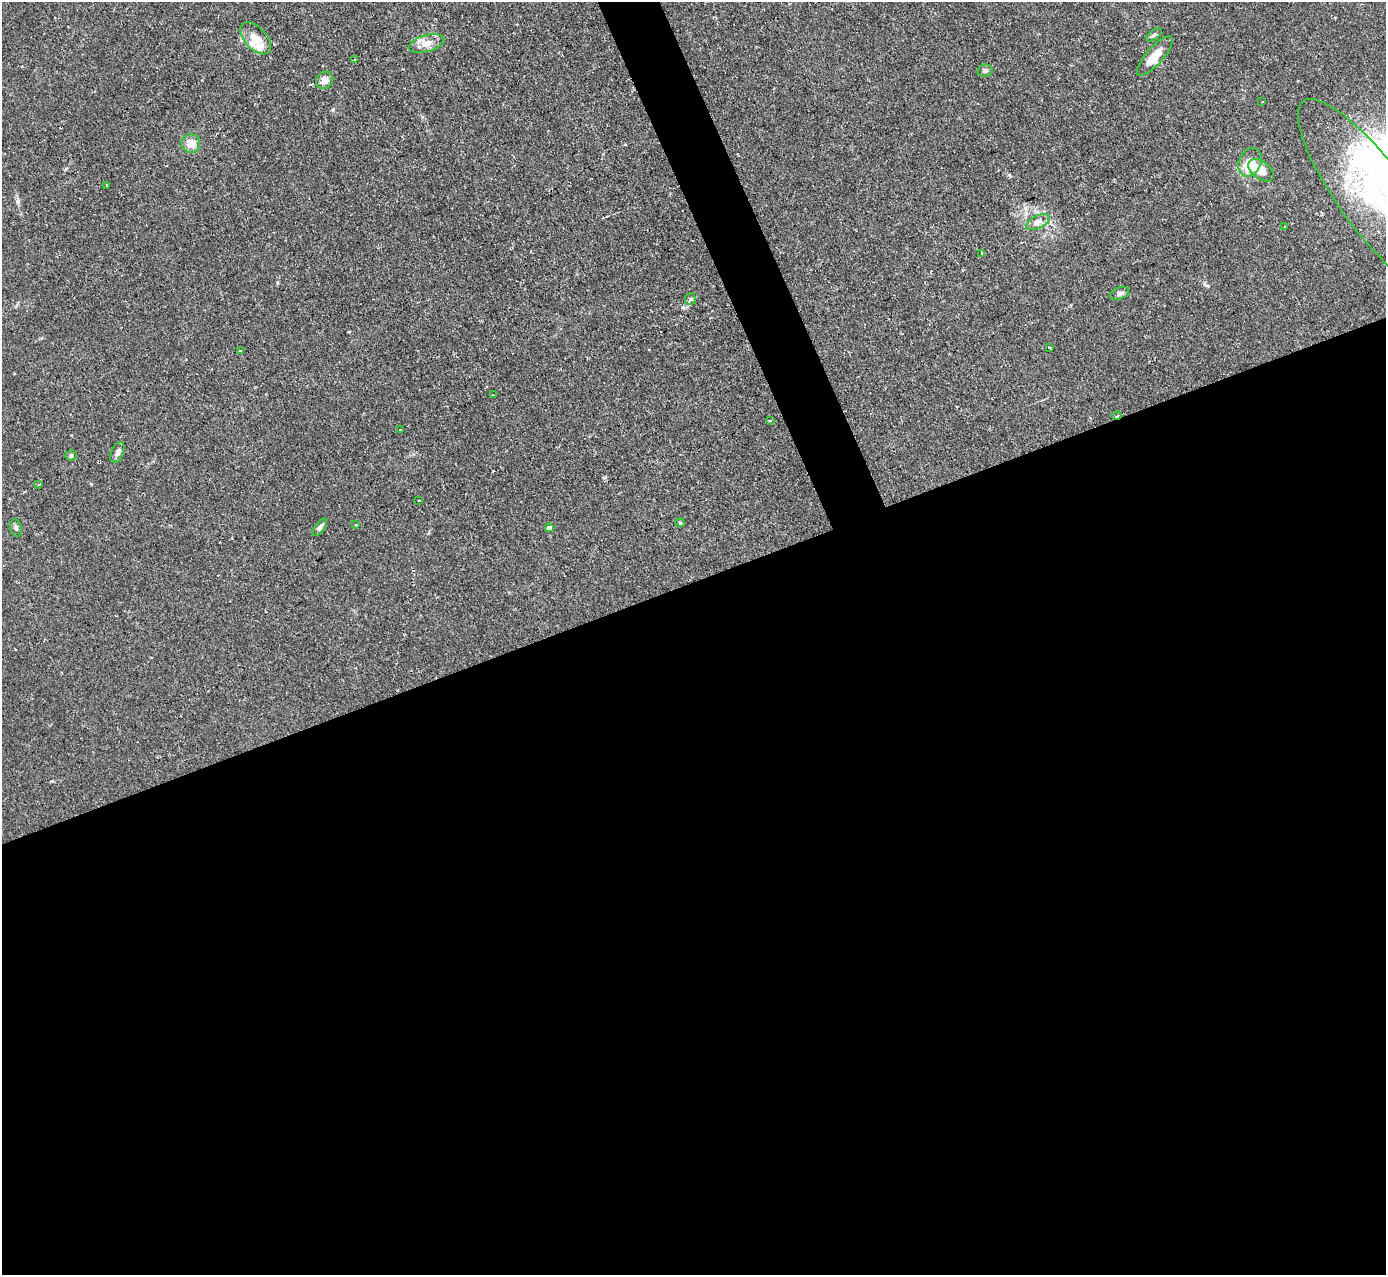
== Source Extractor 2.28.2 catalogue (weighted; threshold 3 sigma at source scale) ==
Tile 15 of 4 x 4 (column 3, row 4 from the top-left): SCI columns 2767-4150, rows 146-1418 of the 5533 x 5515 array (HDU 1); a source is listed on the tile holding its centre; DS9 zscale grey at full resolution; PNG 1388 x 1277 px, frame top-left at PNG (2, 2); each listed source drawn as its Kron ellipse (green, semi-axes under 4 px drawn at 4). Shown black and unused: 56% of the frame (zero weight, under 2 of 3 exposures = <1% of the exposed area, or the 3 px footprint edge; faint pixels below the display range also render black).
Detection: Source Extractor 2.28.2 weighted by HDU 2 'WHT'; one run over the whole footprint, this tile lists its part. Background 0.0666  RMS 0.0051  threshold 0.0229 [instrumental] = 3 sigma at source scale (4.5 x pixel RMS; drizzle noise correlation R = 1.50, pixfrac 1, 0.05/0.05 arcsec/px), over >= 5 px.
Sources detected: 35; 2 inside a brighter listed object's ellipse — not listed separately; the other 33 listed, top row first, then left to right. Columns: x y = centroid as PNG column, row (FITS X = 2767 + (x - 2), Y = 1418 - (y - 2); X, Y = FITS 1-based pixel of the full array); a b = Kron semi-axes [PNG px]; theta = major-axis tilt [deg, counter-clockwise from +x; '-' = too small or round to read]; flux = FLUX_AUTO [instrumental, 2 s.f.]
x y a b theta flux
1154 35 9 4 37 1
256 38 19 11 -47 7.2
427 44 18 8 16 4.9
1155 56 25 8 49 9.8
354 60 4 3 - 0.45
985 71 7 6 - 1.3
325 80 9 8 - 3.6
1262 102 3 3 - 1.3
191 143 9 9 - 6.3
1250 162 15 11 66 11
1261 170 15 9 -35 7.1
107 186 3 3 - 0.63
1376 200 123 34 -53 82
1038 222 13 6 25 2.9
1285 226 3 2 - 0.83
982 253 3 3 - 1.5
1119 293 10 6 21 1.7
690 299 6 5 - 0.95
1049 348 3 3 - 1.6
240 350 3 3 - 1.2
493 394 3 3 - 1.6
1117 416 4 3 - 3.2
770 420 3 3 - 0.59
400 429 3 3 - 1.8
117 452 11 6 67 2.3
71 455 5 5 - 1.4
39 485 3 3 - 0.96
419 501 3 2 - 1.1
680 523 5 4 - 0.57
356 524 3 3 - 1.2
320 527 10 5 54 1.9
16 528 9 5 -79 1.2
549 528 4 4 - 2.9
Overlapping masked pixels (flux is a lower limit): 1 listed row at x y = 1117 416
Isophote crosses this tile's border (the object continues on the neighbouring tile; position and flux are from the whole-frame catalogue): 1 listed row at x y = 1376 200